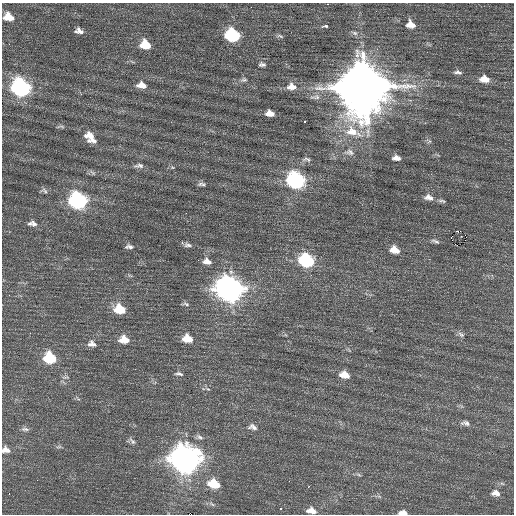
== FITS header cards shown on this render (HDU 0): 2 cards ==
NAXIS1  =                  512 / Axis length
NAXIS2  =                  512 / Axis length

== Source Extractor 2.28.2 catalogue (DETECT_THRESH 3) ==
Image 512 x 512 px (HDU 0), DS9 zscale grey, 1 PNG px = 1 image px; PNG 516 x 516 px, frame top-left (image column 1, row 512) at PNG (2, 3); no overlay
Background 0.367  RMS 0.83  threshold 2.5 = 3 sigma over >= 5 px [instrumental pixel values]
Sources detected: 75; all 75 listed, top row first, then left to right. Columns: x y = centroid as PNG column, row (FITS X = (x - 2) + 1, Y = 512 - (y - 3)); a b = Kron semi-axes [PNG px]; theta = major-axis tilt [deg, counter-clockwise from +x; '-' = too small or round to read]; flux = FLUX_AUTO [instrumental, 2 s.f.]
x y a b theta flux
328 4 3 2 - 120
8 17 10 8 -19 810
411 24 9 7 -17 560
325 26 9 4 6 110
79 31 10 6 -14 290
232 35 10 8 -13 5900
280 36 10 4 -21 110
9 44 3 2 - 63
145 45 10 8 -20 1300
262 64 8 5 -4 150
458 72 12 5 -7 180
484 79 12 8 -8 610
244 80 9 6 5 140
142 85 11 7 -9 490
292 87 12 9 -3 530
362 87 16 15 - 460000
21 88 11 9 -27 14000
270 113 8 6 -11 420
304 122 3 3 - 400
61 126 12 4 0 120
353 132 22 12 -19 1400
90 136 13 10 -63 610
94 141 6 5 - 160
429 141 6 5 - 110
349 152 14 8 -10 320
396 158 9 6 -8 280
307 159 12 6 -7 170
139 166 13 6 1 200
172 167 6 4 -18 69
296 180 11 9 -25 12000
202 184 10 5 -2 150
44 191 11 6 -26 160
429 197 14 9 -12 380
78 201 11 9 -17 13000
442 201 12 4 -12 140
186 213 2 2 - 39
34 223 10 7 -34 220
30 224 6 5 - 120
458 231 4 2 - 790
465 235 2 2 - 150
451 237 2 2 - 470
435 241 12 5 -18 160
182 243 4 3 - 97
455 244 3 2 - 160
188 245 10 5 -8 160
129 247 10 5 -2 180
394 250 11 8 -16 580
306 260 10 8 -17 5700
207 261 10 7 -19 340
229 289 13 10 -22 55000
186 304 9 4 -13 110
119 309 10 8 -16 1500
461 334 9 5 -37 150
187 338 10 8 -12 790
124 340 11 8 -7 700
92 344 11 8 -11 280
50 358 9 8 - 2800
179 374 8 3 -10 130
344 375 11 8 -15 560
208 389 6 4 -31 62
465 423 12 7 -8 220
253 427 12 7 -17 240
25 429 10 5 -6 140
199 437 10 5 -27 160
132 441 12 5 -48 160
59 447 9 3 13 86
6 450 9 7 -7 310
185 460 14 11 -14 64000
359 475 8 3 -19 86
214 484 12 8 -17 1400
495 493 11 7 -8 330
212 504 7 4 -37 94
280 508 3 2 - 520
311 511 11 7 -11 430
403 513 9 5 0 290
At the frame edge (FLAGS 8, measured only in part): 3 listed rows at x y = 328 4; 6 450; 403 513